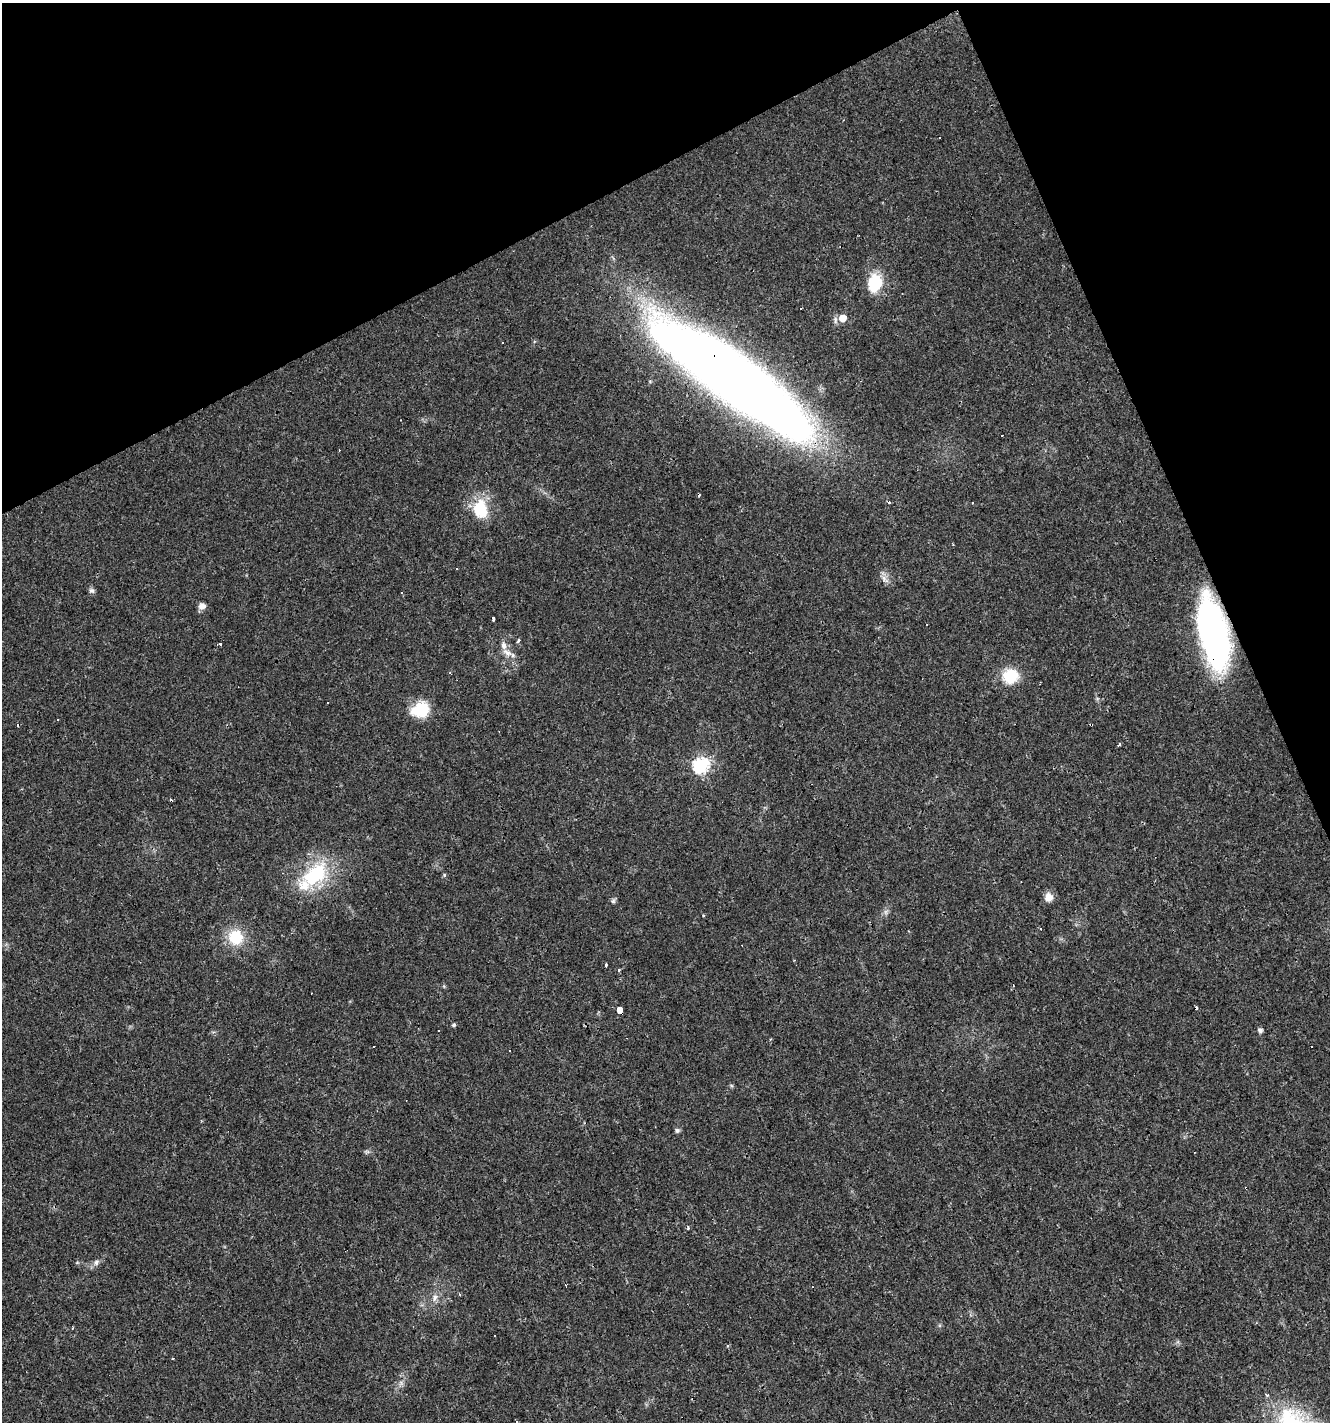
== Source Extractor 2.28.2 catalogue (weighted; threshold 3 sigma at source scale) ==
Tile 3 of 4 x 4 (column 3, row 1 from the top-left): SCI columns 2805-4132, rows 4263-5682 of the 5550 x 5682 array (HDU 1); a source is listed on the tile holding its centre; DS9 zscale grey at full resolution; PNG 1332 x 1424 px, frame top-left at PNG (2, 3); no overlay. Shown black and unused: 22% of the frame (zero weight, under 3 of 4 exposures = <1% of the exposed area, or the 3 px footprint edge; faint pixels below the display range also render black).
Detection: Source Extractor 2.28.2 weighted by HDU 2 'WHT'; one run over the whole footprint, this tile lists its part. Background 0.0143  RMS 0.0028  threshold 0.0127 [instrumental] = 3 sigma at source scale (4.5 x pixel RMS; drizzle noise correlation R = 1.50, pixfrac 1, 0.0396/0.0396 arcsec/px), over >= 5 px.
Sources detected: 71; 2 inside a brighter object's white glare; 21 cosmic-ray / hot-pixel residue — not listed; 2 inside a brighter listed object's ellipse — not listed separately; the other 46 listed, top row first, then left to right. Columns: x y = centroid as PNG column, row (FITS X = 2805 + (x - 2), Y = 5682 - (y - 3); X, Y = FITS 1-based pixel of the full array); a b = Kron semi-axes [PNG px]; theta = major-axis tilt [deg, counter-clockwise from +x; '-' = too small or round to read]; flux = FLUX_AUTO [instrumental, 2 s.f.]
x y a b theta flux
875 283 19 14 72 11
801 308 3 3 - 6.4
843 318 7 6 - 3.3
734 384 131 45 -40 370
888 502 4 3 - 0.54
480 509 24 17 -81 9.9
457 568 3 3 - 0.47
884 578 7 4 -71 0.97
92 591 8 6 -41 0.76
402 593 3 3 - 3.7
202 606 7 7 - 1.7
493 619 4 3 - 1.5
1213 634 67 24 -77 84
518 641 3 3 - 0.87
220 644 3 3 - 22
507 652 16 6 -25 1.8
1010 676 14 13 - 9.9
327 703 3 3 - 2.2
420 710 20 16 23 9.3
58 719 3 3 - 0.65
1091 724 4 3 - 1
18 725 3 3 - 1.9
1119 745 3 3 - 1.4
701 766 7 7 - 57
315 875 45 26 41 19
444 875 5 3 - 0.32
1049 897 10 9 - 2.4
613 901 7 5 75 0.59
886 912 7 4 -90 0.68
236 937 16 15 - 9.5
606 965 4 3 - 1
618 970 3 3 - 0.64
620 1010 4 3 - 44
454 1025 5 4 - 0.48
1260 1030 5 5 - 1
374 1047 3 3 - 0.7
509 1051 3 3 - 0.53
677 1130 7 6 - 0.6
1246 1188 3 2 - 0.3
688 1228 4 3 - 0.47
96 1262 9 7 56 1
435 1298 11 7 61 1.4
73 1328 3 2 - 0.26
494 1336 3 2 - 0.31
173 1358 3 2 - 0.39
1267 1395 4 4 - 0.48
Overlapping masked pixels (flux is a lower limit): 5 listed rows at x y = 734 384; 1213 634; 1091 724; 620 1010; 1246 1188